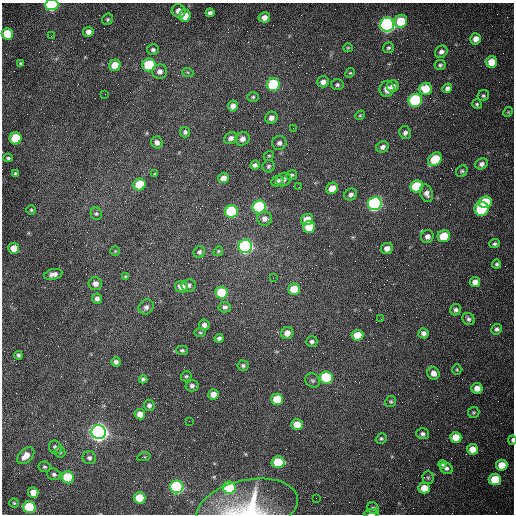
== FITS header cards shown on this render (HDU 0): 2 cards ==
NAXIS1  =                  512 /fastest changing axis
NAXIS2  =                  512 /next to fastest changing axis

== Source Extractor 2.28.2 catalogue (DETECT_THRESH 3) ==
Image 512 x 512 px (HDU 0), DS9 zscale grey, 1 PNG px = 1 image px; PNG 516 x 516 px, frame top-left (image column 1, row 512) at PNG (2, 3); each listed source drawn as its Kron ellipse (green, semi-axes under 4 px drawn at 4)
Background 1530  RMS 24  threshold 70.6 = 3 sigma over >= 5 px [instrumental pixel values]
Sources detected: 162; all 162 listed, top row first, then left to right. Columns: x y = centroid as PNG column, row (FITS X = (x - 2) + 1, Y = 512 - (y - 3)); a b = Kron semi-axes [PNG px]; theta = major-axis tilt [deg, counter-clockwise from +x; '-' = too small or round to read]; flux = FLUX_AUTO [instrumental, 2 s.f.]
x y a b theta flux
52 5 6 5 - 1.9e+05
179 11 7 6 - 1.1e+04
210 13 4 4 - 4.6e+03
185 16 6 6 - 2.3e+04
264 17 6 5 - 9.4e+03
108 19 6 5 - 2.5e+03
401 21 7 6 - 4.8e+04
387 25 7 7 - 7.2e+05
88 32 5 5 - 8.4e+03
7 34 6 5 - 4.4e+04
51 36 2 2 - 1.2e+03
476 39 6 5 - 1.1e+04
348 48 5 4 - 1.8e+03
388 48 5 5 - 3.0e+03
153 50 6 5 - 3.6e+03
441 52 6 5 - 6.2e+03
491 62 6 5 - 2.3e+04
21 64 4 4 - 2.1e+03
115 65 6 5 - 2.6e+04
149 65 6 6 - 9.6e+04
440 65 5 5 - 3.1e+03
160 71 7 7 - 7.4e+03
188 73 5 3 - 1.9e+03
350 73 5 4 - 1.8e+03
323 82 6 5 - 7.4e+03
273 85 6 6 - 1.3e+05
337 85 6 5 - 3.2e+03
393 86 6 5 - 7.3e+03
447 88 5 4 - 5.0e+03
387 89 8 7 - 1.3e+04
425 89 7 6 - 3.2e+04
105 94 2 2 - 7.7e+02
483 96 6 5 - 2.8e+03
253 97 6 5 - 2.5e+03
415 100 7 6 - 2.0e+05
477 104 5 4 - 2.5e+03
233 106 5 5 - 7.7e+03
508 112 5 4 - 1.6e+03
360 115 5 4 - 1.7e+03
271 118 6 6 - 8.0e+03
293 128 2 2 - 8.1e+02
185 132 5 5 - 3.8e+03
405 133 6 6 - 5.3e+03
15 138 6 6 - 7.0e+04
231 138 7 5 29 6.1e+03
242 139 7 6 - 7.5e+03
157 142 6 5 - 6.4e+03
279 143 7 7 - 5.5e+03
383 147 6 5 - 5.5e+03
269 156 5 4 - 2.1e+03
8 158 4 4 - 2.5e+03
435 159 8 6 41 6.0e+04
482 164 6 5 - 5.9e+03
255 165 5 4 - 5.0e+03
268 166 6 6 - 3.4e+03
462 171 6 5 - 2.8e+03
15 174 4 3 - 3.3e+03
155 174 3 3 - 1.6e+03
291 175 5 5 - 2.9e+03
223 178 5 5 - 1.1e+04
283 180 7 6 - 6.1e+03
277 181 6 5 - 6.3e+03
140 184 6 5 - 6.0e+04
417 186 6 6 - 8.8e+04
299 187 2 2 - 9.5e+02
332 188 6 5 - 1.8e+04
427 193 9 6 -70 7.4e+03
351 195 6 5 - 5.2e+03
485 202 7 5 11 7.1e+04
375 204 7 6 - 4.5e+05
259 207 6 6 - 2.6e+05
482 209 7 6 - 1.2e+05
31 210 5 4 - 2.1e+03
231 212 6 6 - 2.0e+05
96 214 6 5 - 3.0e+03
264 219 7 7 - 8.1e+03
307 220 6 5 - 2.8e+04
309 227 6 6 - 3.4e+04
427 236 6 6 - 7.6e+03
444 236 6 6 - 4.9e+04
494 244 5 4 - 2.9e+03
245 246 7 6 - 5.5e+05
14 248 5 5 - 2.2e+04
387 248 6 5 - 9.4e+03
115 251 4 4 - 1.6e+03
218 251 5 4 - 2.1e+03
199 252 6 5 - 4.0e+03
497 264 4 4 - 2.9e+03
53 274 9 5 12 7.9e+03
126 277 4 4 - 2.7e+03
273 278 2 2 - 7.2e+02
475 282 5 5 - 8.8e+03
95 284 7 6 - 8.6e+03
189 285 7 6 - 4.7e+03
181 287 6 6 - 1.3e+04
294 289 6 5 - 3.2e+04
221 293 6 6 - 6.9e+04
97 298 5 5 - 5.8e+03
146 307 8 7 - 5.9e+03
225 307 6 5 - 4.1e+03
456 310 6 5 - 4.3e+03
381 319 2 2 - 9.2e+02
469 319 6 5 - 4.0e+03
204 325 5 5 - 6.1e+03
497 329 5 5 - 4.0e+03
200 333 6 4 -1 1.8e+03
287 333 6 6 - 1.0e+04
423 333 5 5 - 6.0e+03
357 335 6 5 - 3.1e+04
219 338 4 4 - 4.3e+03
312 342 6 5 - 3.9e+03
182 350 5 4 - 2.9e+03
18 355 4 4 - 2.7e+03
116 362 5 4 - 4.9e+03
243 366 5 5 - 3.6e+03
457 369 5 4 - 1.9e+03
433 373 6 6 - 1.1e+04
186 376 5 5 - 2.4e+03
326 377 6 6 - 1.0e+05
143 379 4 4 - 4.0e+03
312 380 8 6 -42 3.8e+03
192 386 6 5 - 5.0e+03
477 388 5 5 - 1.3e+04
213 394 5 5 - 1.4e+04
277 399 6 5 - 4.3e+04
391 401 6 5 - 2.3e+03
149 405 6 5 - 4.7e+03
474 413 5 5 - 2.5e+03
140 414 5 5 - 1.2e+04
189 421 2 2 - 6.0e+02
297 424 6 5 - 2.4e+04
99 432 7 7 - 1.3e+06
423 434 6 5 - 4.4e+03
456 437 6 5 - 2.5e+04
381 438 6 5 - 2.7e+03
512 440 4 3 - 3.3e+03
55 447 7 6 - 5.8e+03
473 449 5 5 - 2.0e+04
60 452 5 5 - 2.5e+03
26 456 10 6 44 1.5e+04
144 457 7 3 11 1.4e+03
89 458 7 6 - 4.4e+03
278 462 6 6 - 6.1e+04
442 464 4 4 - 2.3e+03
502 465 6 5 - 2.7e+04
44 467 6 5 - 2.9e+03
446 468 7 5 -34 4.6e+03
54 474 7 5 -17 3.6e+03
68 477 6 6 - 7.7e+04
428 478 6 5 - 2.9e+03
495 479 6 6 - 5.0e+04
177 487 6 6 - 4.1e+05
229 488 6 6 - 1.5e+05
424 488 6 5 - 2.1e+04
33 492 5 5 - 1.5e+04
140 498 6 5 - 4.2e+04
316 498 2 2 - 3.4e+03
14 503 4 4 - 2.0e+03
29 507 6 6 - 1.1e+05
247 508 51 27 12 1.2e+05
373 508 6 5 - 3.0e+03
371 513 7 3 3 4.4e+03
At the frame edge (FLAGS 8, measured only in part): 4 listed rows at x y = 52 5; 512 440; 247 508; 371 513